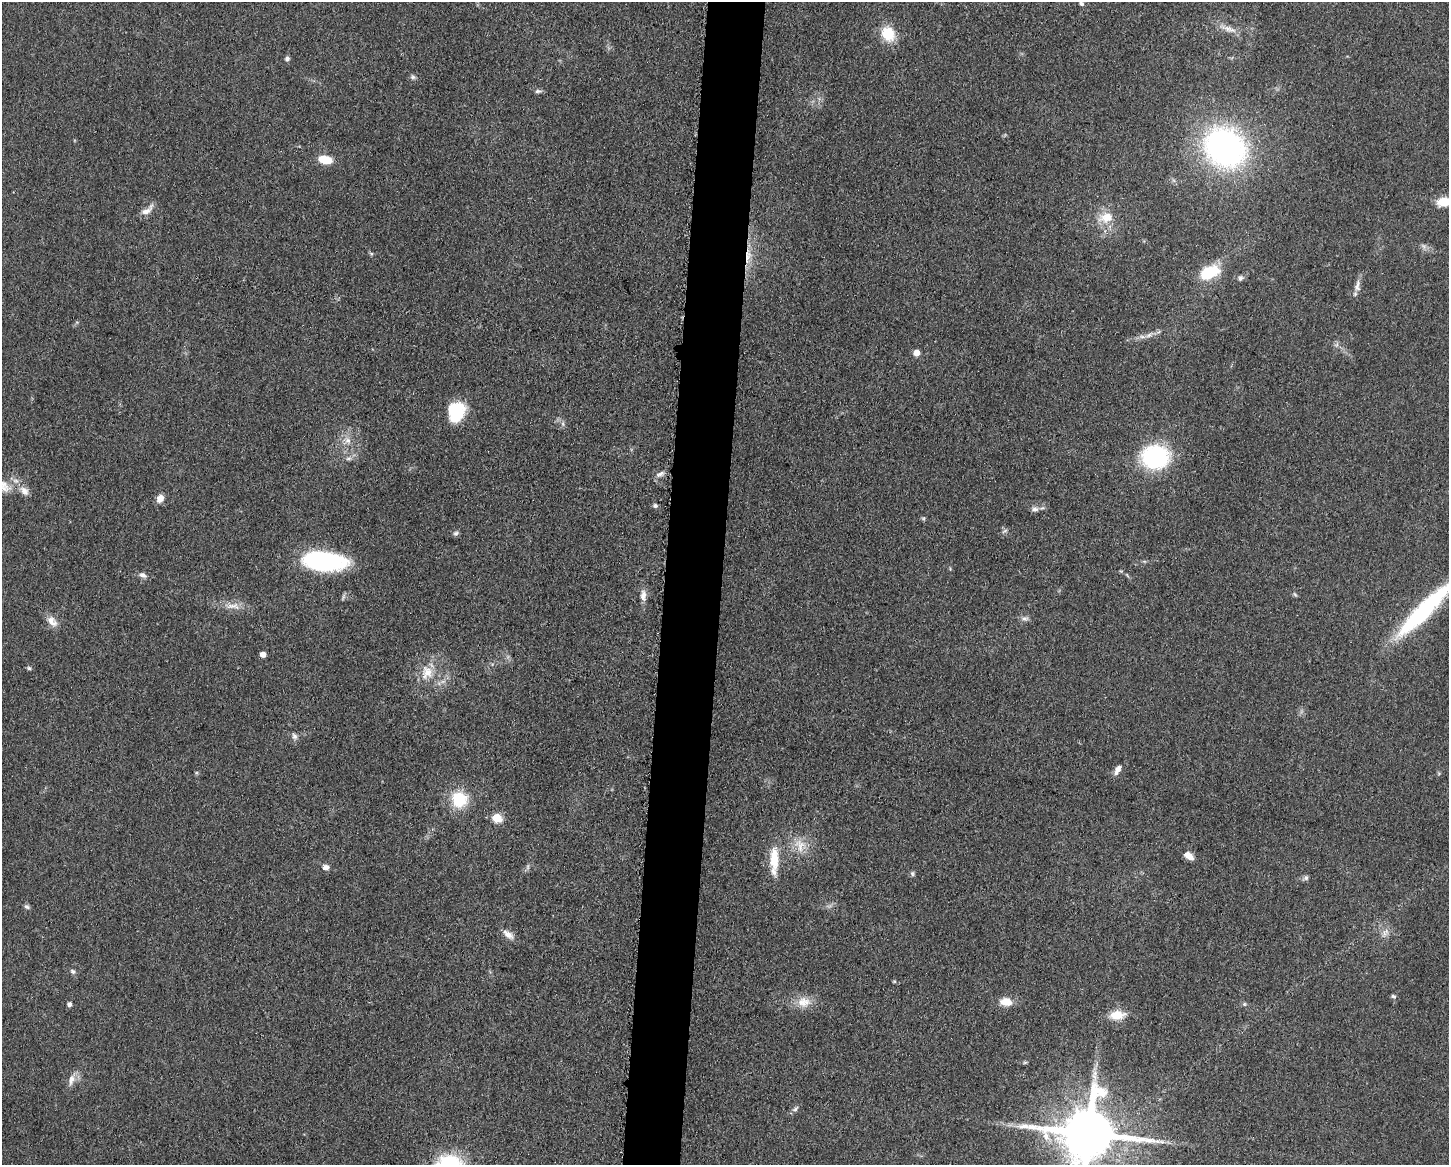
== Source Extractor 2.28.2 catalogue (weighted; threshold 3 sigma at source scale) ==
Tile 5 of 3 x 4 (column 2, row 2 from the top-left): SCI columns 1678-3124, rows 2329-3491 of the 4682 x 4654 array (HDU 1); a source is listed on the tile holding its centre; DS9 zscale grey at full resolution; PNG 1451 x 1167 px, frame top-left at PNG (2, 2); no overlay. Shown black and unused: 4% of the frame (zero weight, under 3 of 5 exposures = <1% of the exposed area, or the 3 px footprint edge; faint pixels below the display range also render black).
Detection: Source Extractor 2.28.2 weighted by HDU 2 'WHT'; one run over the whole footprint, this tile lists its part. Background 0.0607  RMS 0.0056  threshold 0.0251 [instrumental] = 3 sigma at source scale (4.5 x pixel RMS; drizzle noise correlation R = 1.50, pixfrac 1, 0.05/0.05 arcsec/px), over >= 5 px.
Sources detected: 70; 1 too faint to see at this stretch — not listed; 1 inside a brighter listed object's ellipse — not listed separately; the other 68 listed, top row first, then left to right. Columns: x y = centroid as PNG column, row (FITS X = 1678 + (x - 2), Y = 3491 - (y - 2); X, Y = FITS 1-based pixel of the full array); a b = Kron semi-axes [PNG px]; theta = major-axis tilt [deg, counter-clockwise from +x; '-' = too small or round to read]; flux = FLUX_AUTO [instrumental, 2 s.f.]
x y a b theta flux
1081 4 6 5 - 1.2
1229 29 22 7 -15 5.1
888 34 16 13 -57 15
287 59 5 5 - 1.6
413 77 7 6 - 1.3
538 91 8 5 3 1.4
1225 147 35 30 -37 180
325 160 14 8 -9 11
1444 202 15 10 6 10
147 210 20 8 39 4.5
1106 217 21 14 16 10
748 256 24 7 82 8.1
1210 272 25 14 23 19
1240 278 7 6 - 1.4
1357 286 19 7 88 3.3
1149 335 9 5 36 1.9
917 353 6 6 - 4.1
456 411 21 16 73 24
563 424 7 4 -72 1.1
347 440 9 7 -31 3.2
1155 457 22 19 5 71
348 458 9 4 1 1.5
660 474 13 6 24 2.3
3 488 21 9 -13 5.7
24 491 14 9 -47 4.1
160 498 8 6 62 5.6
655 506 6 5 - 1.2
1035 509 10 6 5 2.1
923 518 6 4 -18 0.74
1005 531 7 4 19 0.95
456 533 7 6 - 1.3
323 561 43 18 -5 70
142 575 10 7 -23 2.4
1295 594 8 3 -45 0.73
643 595 16 8 -90 3.8
233 606 23 8 0 6
1424 610 82 15 45 68
1025 619 11 5 0 1.8
52 621 17 10 -45 4.8
263 654 5 4 - 4.6
29 668 5 5 - 0.88
427 672 21 16 78 11
294 736 9 6 -58 1.8
1118 770 12 6 61 3.2
459 799 20 19 - 19
497 818 5 5 - 23
800 845 21 13 -81 8.7
1188 856 11 6 -39 5.2
774 860 34 9 89 13
325 867 7 6 - 2.9
912 873 7 5 -88 1
1306 878 7 6 - 1.4
27 907 8 6 -41 1.3
1384 933 7 4 -71 1.7
508 934 16 7 -39 4
73 971 7 6 - 1.4
894 981 6 4 -18 0.67
1394 996 5 4 - 1.4
804 1002 20 14 -2 8.2
1006 1002 13 9 -5 7.6
69 1004 5 5 - 1.6
1244 1004 5 5 - 0.88
1117 1015 15 10 6 11
1025 1062 6 4 1 0.73
72 1079 19 7 70 4
795 1109 10 5 43 1.6
1089 1134 17 16 - 3600
449 1164 31 24 -3 43
Overlapping masked pixels (flux is a lower limit): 1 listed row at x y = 748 256
Isophote crosses this tile's border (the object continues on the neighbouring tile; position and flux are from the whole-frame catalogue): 5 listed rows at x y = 1444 202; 3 488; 1424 610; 1089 1134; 449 1164